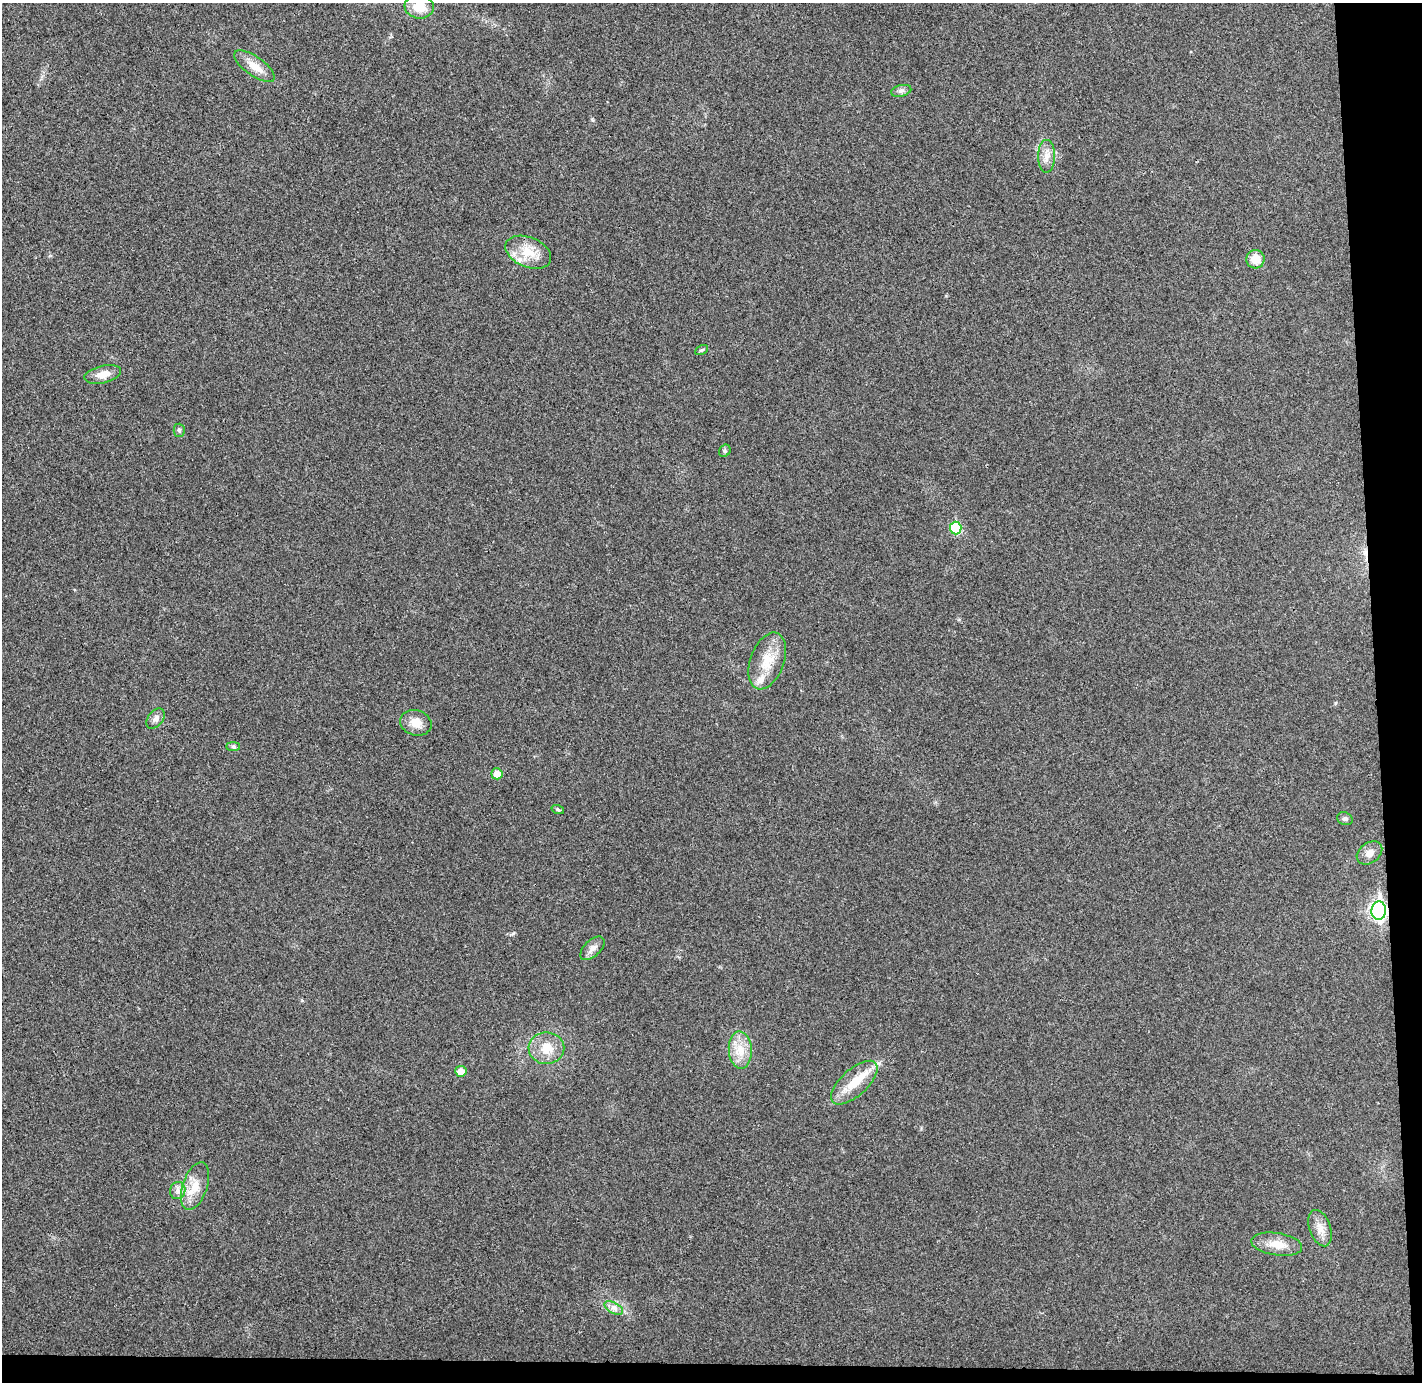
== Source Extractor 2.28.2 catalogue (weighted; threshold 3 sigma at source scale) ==
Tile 9 of 3 x 3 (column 3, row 3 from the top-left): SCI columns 2899-4318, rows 82-1461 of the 4375 x 4313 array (HDU 1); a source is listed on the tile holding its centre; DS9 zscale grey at full resolution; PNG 1424 x 1384 px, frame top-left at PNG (2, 3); each listed source drawn as its Kron ellipse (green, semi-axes under 4 px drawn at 4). Shown black and unused: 5% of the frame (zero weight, under 3 of 4 exposures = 6% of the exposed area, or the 3 px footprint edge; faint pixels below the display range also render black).
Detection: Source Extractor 2.28.2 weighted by HDU 2 'WHT'; one run over the whole footprint, this tile lists its part. Background 0.0292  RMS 0.0065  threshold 0.0293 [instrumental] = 3 sigma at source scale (4.5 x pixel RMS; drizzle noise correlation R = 1.50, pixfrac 1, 0.05/0.05 arcsec/px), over >= 5 px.
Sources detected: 32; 2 inside a brighter listed object's ellipse — not listed separately; the other 30 listed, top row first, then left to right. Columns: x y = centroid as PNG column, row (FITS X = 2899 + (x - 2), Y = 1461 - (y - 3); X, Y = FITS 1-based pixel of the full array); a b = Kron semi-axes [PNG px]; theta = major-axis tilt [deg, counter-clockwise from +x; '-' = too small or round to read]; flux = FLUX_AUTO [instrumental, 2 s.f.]
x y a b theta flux
419 7 14 12 -7 11
255 66 24 9 -35 8.4
901 91 10 5 13 2
1046 156 16 8 90 5.4
528 252 24 15 -23 14
1255 259 9 9 - 9.1
701 350 7 4 27 0.98
103 374 19 8 13 6.2
179 430 6 5 - 1.2
725 451 6 5 - 1.3
956 528 6 6 - 30
767 661 29 17 70 17
156 719 11 7 52 3
416 723 16 12 -15 7.6
233 746 7 4 0 1.2
497 774 5 5 - 7.4
558 810 6 4 -20 0.94
1345 819 8 6 -19 1.7
1369 853 14 10 37 5
1379 911 9 7 88 210
592 948 15 8 44 3.7
546 1048 18 16 1 12
740 1050 19 11 -87 10
461 1071 5 5 - 6.3
854 1083 29 13 42 15
195 1186 25 12 70 11
178 1191 9 7 71 2.8
1320 1228 19 10 -71 6.6
1277 1244 26 11 -9 9.9
614 1308 10 5 -27 3
Overlapping masked pixels (flux is a lower limit): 1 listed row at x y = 1379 911
Isophote crosses this tile's border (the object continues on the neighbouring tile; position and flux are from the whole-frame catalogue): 1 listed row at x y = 419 7
Unlisted compact peaks at least as high as the median listed source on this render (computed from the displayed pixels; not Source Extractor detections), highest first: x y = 513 933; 592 119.